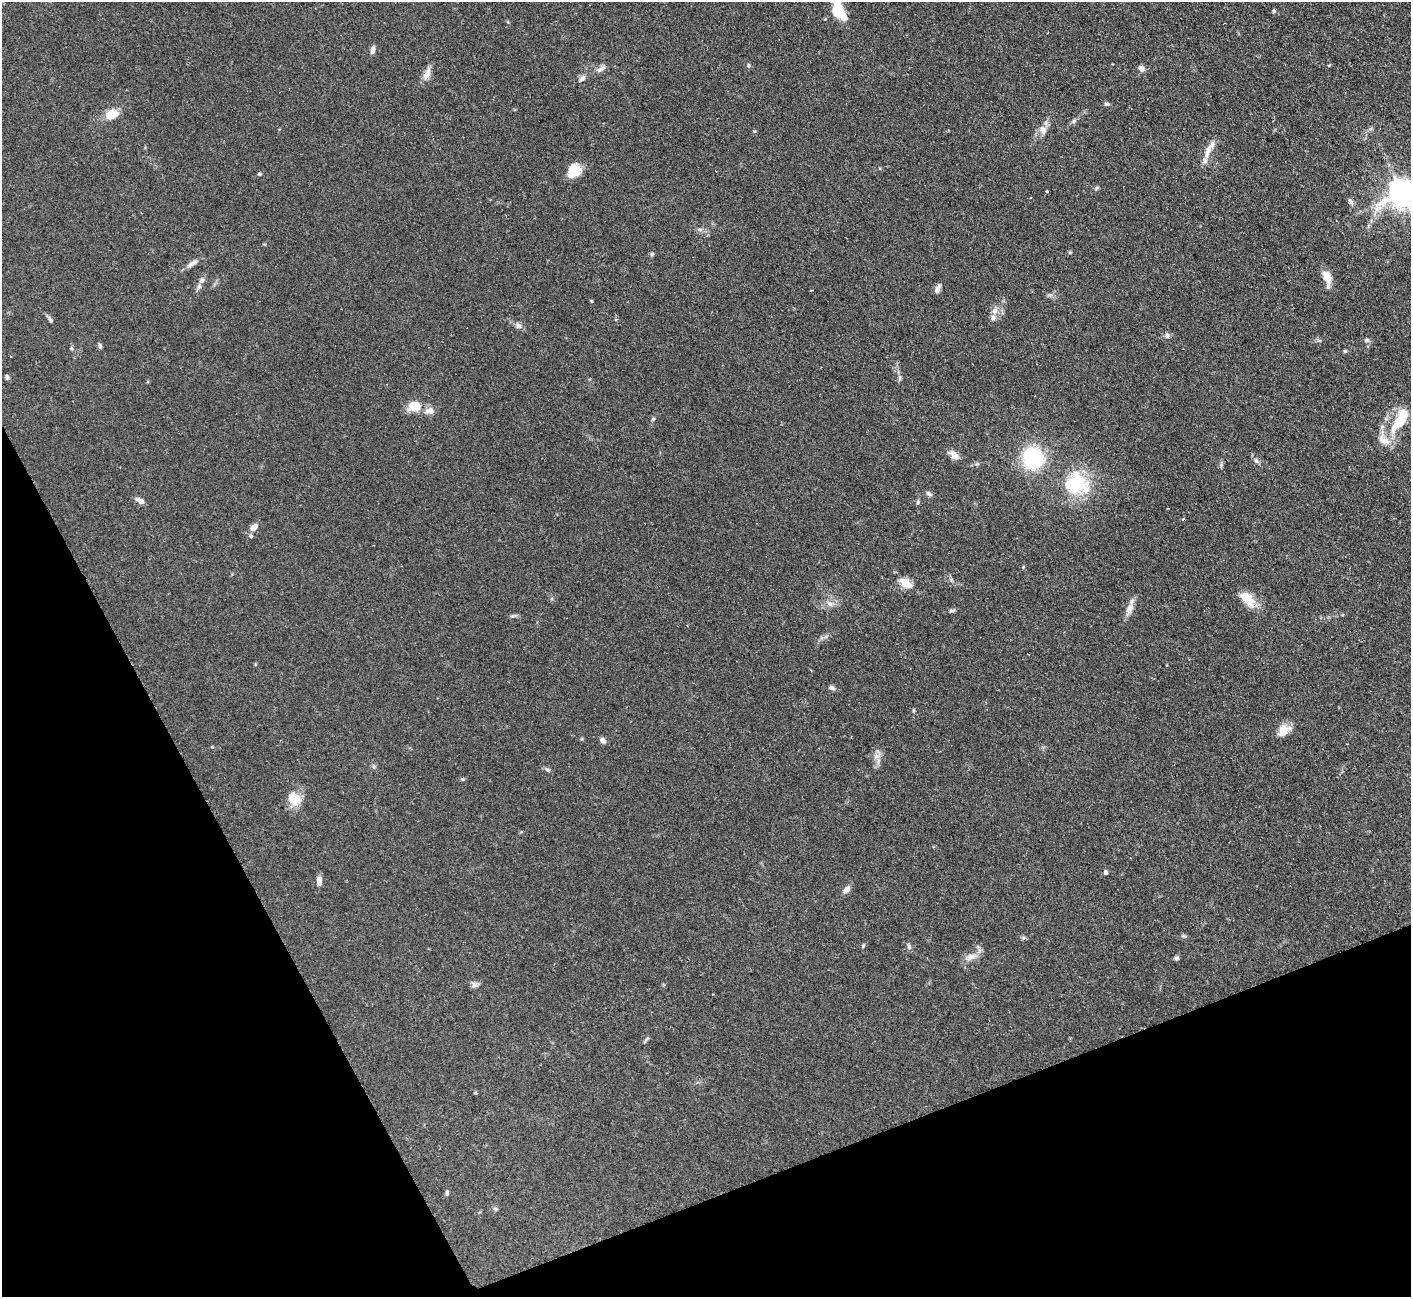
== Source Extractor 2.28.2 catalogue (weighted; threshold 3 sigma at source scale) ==
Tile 14 of 4 x 4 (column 2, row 4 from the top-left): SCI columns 1409-2817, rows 288-1582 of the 5636 x 5623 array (HDU 1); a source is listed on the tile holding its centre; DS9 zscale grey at full resolution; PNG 1413 x 1299 px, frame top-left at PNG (2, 2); no overlay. Shown black and unused: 21% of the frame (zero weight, under 2 of 3 exposures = <1% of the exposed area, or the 3 px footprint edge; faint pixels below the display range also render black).
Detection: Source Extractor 2.28.2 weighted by HDU 2 'WHT'; one run over the whole footprint, this tile lists its part. Background 0.0825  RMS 0.0058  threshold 0.026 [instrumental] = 3 sigma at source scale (4.5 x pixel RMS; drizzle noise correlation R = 1.50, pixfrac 1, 0.05/0.05 arcsec/px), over >= 5 px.
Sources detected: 89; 1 cosmic-ray / hot-pixel residue — not listed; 5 inside a brighter listed object's ellipse — not listed separately; the other 83 listed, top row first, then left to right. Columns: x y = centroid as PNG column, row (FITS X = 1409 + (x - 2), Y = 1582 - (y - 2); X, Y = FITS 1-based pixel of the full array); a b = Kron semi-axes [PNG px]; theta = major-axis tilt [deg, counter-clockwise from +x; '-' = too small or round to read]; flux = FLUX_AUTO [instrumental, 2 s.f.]
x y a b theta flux
837 10 23 12 -81 19
1274 11 5 5 - 0.84
373 50 9 5 77 2.5
749 65 6 6 - 1
1329 65 5 3 - 0.64
601 68 15 7 35 2.6
1141 68 8 6 -42 2.8
427 74 18 8 64 4.4
582 78 12 6 47 2.3
1106 104 6 5 - 1.3
111 114 15 11 28 9.5
1074 121 7 5 45 1.2
1370 129 7 4 18 1
1043 130 13 9 -69 4
1208 150 38 6 73 6
573 170 16 12 52 13
259 174 5 4 - 0.83
1097 188 6 5 - 0.85
1047 191 3 2 - 1
1402 193 9 8 - 810
1350 201 10 5 -59 1.7
700 229 8 4 -8 1.4
652 254 6 5 - 0.87
192 264 17 6 32 3.4
1327 278 20 9 -76 6.4
199 286 12 5 68 2.1
938 288 13 6 65 2.3
591 301 4 3 - 0.56
995 311 11 7 60 3.1
50 319 9 4 -65 1.3
518 326 9 7 -16 2.1
1167 336 7 7 - 1.7
1319 340 7 5 -28 1.1
1367 340 7 6 - 1.4
100 346 7 4 -80 1.1
71 348 6 4 -71 0.81
1345 351 5 4 - 0.65
7 377 6 5 - 1.3
899 378 11 4 85 1.4
414 406 13 10 8 12
430 411 14 9 10 4.1
653 419 5 4 - 0.8
1401 419 35 13 60 22
1382 427 6 4 19 0.91
954 455 15 8 -42 4
1033 458 14 13 - 67
1256 461 10 6 -45 1.8
1221 465 6 5 - 1
1077 484 18 17 - 47
928 494 9 6 -50 1.4
140 501 12 5 -29 2.9
918 502 7 4 77 0.96
254 527 10 6 40 4.1
251 536 7 5 -76 1
951 580 7 4 -56 1.1
905 583 19 10 -33 7.2
1247 599 23 12 -50 10
830 604 10 6 -37 2.6
1130 608 19 8 64 4.7
952 610 10 4 5 1.2
514 616 12 3 10 1.1
832 688 8 6 -22 1.7
914 710 6 4 -89 0.61
1284 730 15 11 44 7.8
603 740 7 5 -46 2.4
877 756 14 8 36 3.3
373 766 7 4 -90 0.98
547 769 6 5 - 1.1
463 779 6 5 - 0.76
291 797 26 12 -77 7.8
1105 872 6 5 - 1.1
319 881 11 6 -86 3.2
847 889 11 7 47 2.9
1184 936 8 5 -24 0.98
863 946 7 4 63 0.75
909 946 8 6 -90 1.3
971 957 16 9 22 4.9
1177 958 6 5 - 1.3
475 984 11 7 7 2.1
646 1039 11 3 56 0.92
475 1093 4 4 - 0.58
447 1192 7 5 77 0.91
495 1209 6 4 -1 0.94
Isophote crosses this tile's border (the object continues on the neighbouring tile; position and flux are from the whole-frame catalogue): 2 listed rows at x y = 837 10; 1402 193